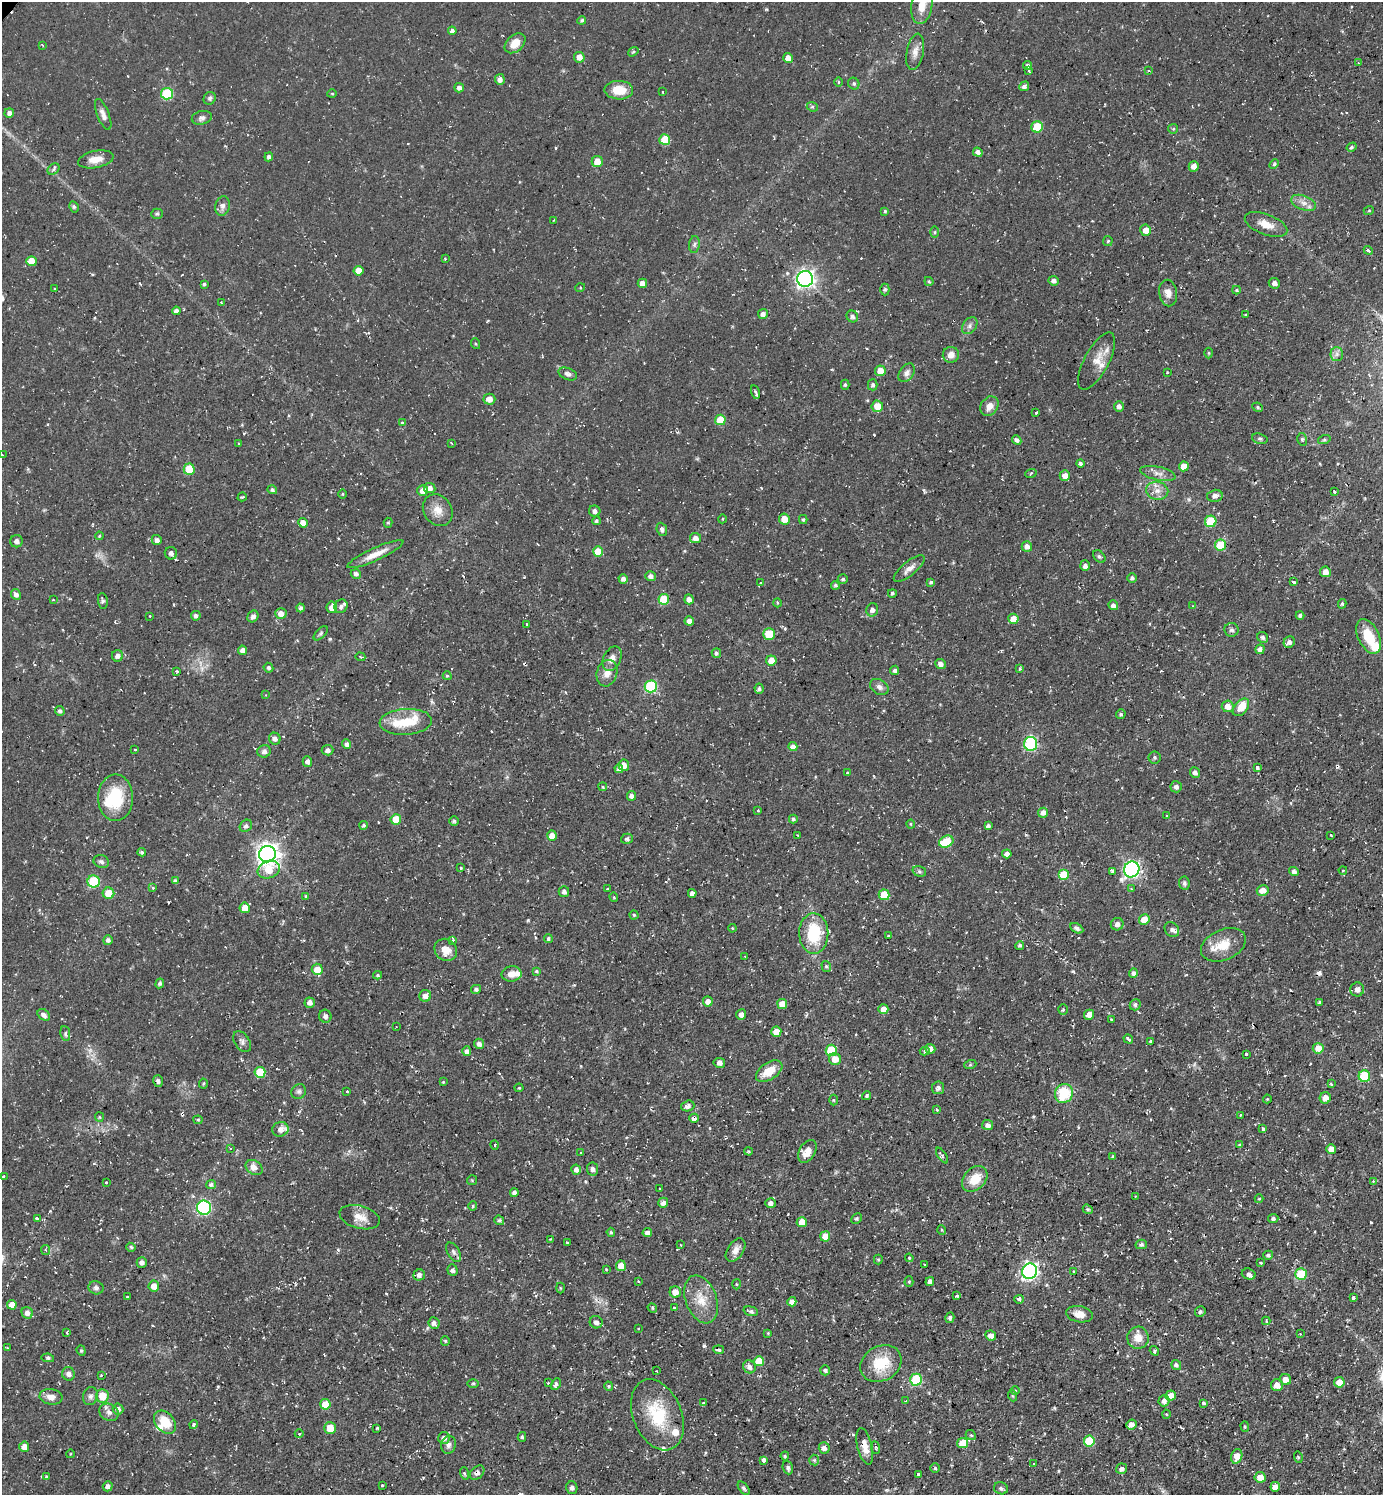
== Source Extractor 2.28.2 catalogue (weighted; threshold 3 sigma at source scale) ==
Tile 6 of 4 x 4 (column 2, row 2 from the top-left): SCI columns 1534-2914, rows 2987-4479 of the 5974 x 5972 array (HDU 1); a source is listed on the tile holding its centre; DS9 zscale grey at full resolution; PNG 1385 x 1497 px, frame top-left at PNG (2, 2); each listed source drawn as its Kron ellipse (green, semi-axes under 4 px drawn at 4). Shown black and unused: <1% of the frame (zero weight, under 2 of 3 exposures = <1% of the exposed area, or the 3 px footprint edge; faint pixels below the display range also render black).
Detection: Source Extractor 2.28.2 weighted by HDU 2 'WHT'; one run over the whole footprint, this tile lists its part. Background 0.0531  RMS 0.0061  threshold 0.0274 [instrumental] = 3 sigma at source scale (4.5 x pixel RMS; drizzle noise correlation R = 1.50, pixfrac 1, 0.05/0.05 arcsec/px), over >= 5 px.
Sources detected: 536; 2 too faint to see at this stretch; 23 cosmic-ray / hot-pixel residue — neither listed nor drawn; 14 inside a brighter listed object's ellipse — not listed separately; the other 497 listed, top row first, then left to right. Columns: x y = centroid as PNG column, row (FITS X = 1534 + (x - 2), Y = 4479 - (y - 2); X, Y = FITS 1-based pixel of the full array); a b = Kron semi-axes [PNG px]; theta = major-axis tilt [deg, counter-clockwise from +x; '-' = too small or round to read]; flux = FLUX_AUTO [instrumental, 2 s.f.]
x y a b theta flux
922 5 19 10 80 8.7
582 20 4 4 - 1.1
452 31 4 4 - 2.3
515 43 12 8 41 7.8
42 45 3 3 - 0.57
633 52 5 3 - 0.79
915 52 18 8 79 4.7
579 57 5 5 - 4.5
788 58 5 4 - 5
1359 63 4 4 - 0.57
1027 66 4 4 - 1.7
1029 71 3 2 - 1.9
1148 71 4 2 - 0.48
500 79 5 5 - 2.5
838 82 4 3 - 0.66
854 84 6 5 - 1.2
1024 86 5 4 - 2.2
459 88 5 4 - 2.3
619 90 14 9 -2 11
663 92 3 2 - 0.63
167 94 6 5 - 37
332 94 4 4 - 0.68
210 98 6 5 - 1.4
812 107 6 4 -22 1.1
9 113 5 4 - 2.2
103 114 16 6 -68 3.4
202 118 10 6 14 2.4
1037 127 6 5 - 18
1173 129 5 4 - 0.7
665 140 5 5 - 16
1352 147 5 4 - 1.1
978 152 5 4 - 2.2
269 157 4 4 - 1.4
96 159 18 8 11 7.2
597 161 5 5 - 6.8
1274 164 5 4 - 0.91
1194 166 5 5 - 4.1
53 169 6 5 - 1.4
1304 203 13 7 -20 4
223 206 10 7 77 2.7
74 207 6 4 -60 0.99
1369 210 5 3 - 0.57
885 211 4 4 - 0.78
157 214 5 5 - 0.88
554 220 2 2 - 0.38
1266 224 22 10 -21 7.6
1146 230 5 5 - 4.8
935 232 5 3 - 0.72
1108 241 5 4 - 0.91
694 245 8 5 82 1.5
1368 250 4 3 - 1.9
445 258 3 2 - 0.53
31 261 5 5 - 8.8
358 271 5 4 - 6.2
805 279 8 7 - 230
929 281 5 3 - 0.82
1054 281 5 4 - 2.1
642 283 4 4 - 4
1274 283 5 5 - 2.6
204 284 3 3 - 1.1
580 288 5 3 - 0.62
55 289 3 3 - 1.2
885 289 6 4 89 0.91
1236 290 4 4 - 0.72
1168 293 13 9 -80 4.3
221 303 4 3 - 0.89
176 311 4 4 - 2.7
763 314 5 5 - 2.6
1246 315 4 3 - 0.97
852 317 6 5 - 1.8
970 326 9 6 53 2.2
476 344 5 3 - 0.66
1209 353 5 3 - 0.72
1337 354 7 6 - 2
951 355 8 7 - 4.4
1097 361 32 12 62 8.8
880 371 5 5 - 7.1
1167 372 2 2 - 0.48
907 373 10 7 54 2.6
568 374 9 5 -22 2.3
845 385 5 4 - 1
873 385 5 5 - 1.5
755 392 7 4 -74 1.3
489 399 6 5 - 4.6
877 406 6 5 - 7.5
989 406 10 8 54 4.6
1119 406 5 5 - 2.6
1258 407 5 4 - 0.98
1036 413 3 3 - 2
720 420 5 5 - 14
402 423 3 3 - 1.2
1260 439 8 5 -17 1.2
1302 439 6 5 - 1.1
1017 440 5 4 - 2.2
1324 440 6 4 18 0.9
451 443 4 2 - 0.55
239 444 3 2 - 0.63
2 455 2 2 - 0.48
1080 463 4 4 - 1.5
1184 466 5 4 - 6.4
189 469 5 5 - 18
1031 473 6 3 20 0.67
1158 473 18 6 -13 4.1
1065 476 5 5 - 4
430 488 6 5 - 2.7
272 490 5 4 - 1.4
423 490 5 5 - 5.6
1157 491 11 9 -11 4.9
1334 492 3 2 - 0.7
342 494 5 3 - 0.57
1215 496 8 6 14 2.9
242 497 5 3 - 0.64
438 510 17 14 -55 7.4
595 511 6 5 - 1.9
722 519 4 3 - 0.52
784 519 5 5 - 7.4
803 520 4 4 - 0.82
596 521 4 4 - 1.1
1211 521 6 5 - 28
303 523 5 4 - 5
388 523 5 4 - 0.85
662 529 7 5 -69 1.5
99 536 4 3 - 0.6
695 538 5 5 - 3.3
157 540 5 5 - 2.1
16 541 6 6 - 1.8
1221 545 5 5 - 19
1027 546 5 5 - 3.4
598 552 5 5 - 11
171 553 6 6 - 1.9
375 554 31 6 25 7.8
1099 557 7 5 -48 1.2
1085 566 5 4 - 2.4
909 569 19 7 40 4.5
1325 572 5 5 - 4.3
356 574 5 4 - 2
650 576 5 5 - 2.2
1132 578 5 4 - 1.2
623 579 4 4 - 2.3
843 579 5 4 - 1.2
931 582 4 3 - 1.1
1294 582 3 3 - 1.6
761 583 3 3 - 1.3
835 585 4 4 - 1.1
892 593 4 4 - 1.1
16 594 5 5 - 2.5
664 599 5 5 - 19
689 599 5 4 - 3.2
53 600 3 3 - 0.82
103 601 8 5 -82 1.2
777 603 4 3 - 0.56
1342 604 5 4 - 0.97
1113 605 5 4 - 2.5
341 606 7 6 - 2
1192 606 3 2 - 0.4
332 607 6 5 - 5.3
301 608 4 4 - 1.3
872 610 7 6 - 2.1
281 614 6 5 - 4.4
1300 615 4 4 - 1.3
150 616 3 2 - 0.46
196 616 5 4 - 2
253 616 6 5 - 2.3
1013 619 5 5 - 6.6
689 621 5 4 - 2.8
527 624 3 3 - 0.71
1231 630 7 7 - 1.7
321 633 9 4 45 1.2
769 634 6 5 - 18
1369 636 18 10 -64 16
1263 637 6 5 - 1.5
1289 642 6 5 - 2.1
1260 649 5 4 - 2.3
243 650 4 4 - 3.6
716 653 5 4 - 1.2
117 656 5 5 - 2.7
360 657 5 3 - 0.79
612 659 13 8 64 4.2
771 660 5 5 - 6.3
940 664 5 5 - 2.6
268 668 5 4 - 1.4
1020 669 4 3 - 0.92
895 670 4 4 - 1.6
177 671 3 3 - 0.73
607 673 13 10 75 5.8
447 676 4 4 - 0.81
651 686 6 6 - 52
879 687 10 7 -34 2.7
759 689 5 4 - 1.7
265 695 4 3 - 0.55
1228 706 6 6 - 5.4
1241 707 10 6 50 10
60 711 5 4 - 1.3
1121 714 5 4 - 1.2
406 722 26 13 4 17
275 739 6 5 - 2.7
347 744 5 4 - 2.3
1031 744 7 6 - 71
793 747 4 4 - 4.1
135 749 3 2 - 0.7
328 750 6 5 - 2
264 751 7 6 - 2.4
1154 757 6 6 - 1.3
307 762 5 4 - 2.1
624 765 6 5 - 4.2
1257 768 3 3 - 4.5
619 769 4 4 - 2.8
848 773 3 3 - 2.7
1195 773 5 5 - 2.1
603 787 4 3 - 0.66
1176 787 6 5 - 2.1
632 796 5 4 - 2.7
116 798 23 17 90 29
758 810 3 3 - 1.5
1043 813 5 5 - 3.5
1167 816 3 2 - 0.74
396 819 5 5 - 12
793 819 4 4 - 1.3
454 821 5 5 - 0.96
911 824 4 4 - 0.67
364 825 4 4 - 0.98
246 826 7 5 42 1.9
988 826 4 4 - 1.9
797 835 3 2 - 0.43
1331 835 3 2 - 0.7
552 836 5 5 - 5.4
627 839 6 5 - 1.4
946 842 7 5 23 19
142 852 4 4 - 1.1
267 854 8 8 - 440
1007 854 5 4 - 2.4
101 862 8 6 -18 1.9
461 868 4 3 - 0.62
1132 869 8 7 - 180
269 870 11 8 20 12
1343 870 4 2 - 0.44
919 871 7 5 -18 1.2
1113 871 4 3 - 2.9
1294 871 5 4 - 1.7
1064 875 5 5 - 14
94 881 6 6 - 29
175 881 4 4 - 2.1
1184 883 7 5 -82 1.3
152 888 4 3 - 0.97
608 889 3 3 - 2.2
1131 889 3 3 - 0.89
1263 890 6 5 - 5.5
564 892 5 5 - 1.9
108 893 6 5 - 12
692 893 4 4 - 2.1
884 895 5 5 - 17
306 896 4 3 - 2
614 897 4 3 - 0.57
245 908 5 5 - 8.1
634 915 4 4 - 0.86
1144 920 5 5 - 8.6
1117 924 6 6 - 2.3
732 928 4 3 - 0.51
1077 928 7 4 -30 1.6
1172 929 8 6 -52 2.3
814 934 20 14 -89 29
888 935 3 2 - 0.5
548 939 4 4 - 1.1
108 940 5 4 - 1.5
453 940 4 3 - 1
1020 945 4 4 - 1.1
1223 945 23 15 23 12
446 950 12 10 -42 7.3
745 956 3 2 - 0.79
826 966 5 4 - 1
317 969 5 5 - 7.5
536 971 4 4 - 0.88
1133 973 5 4 - 1.9
512 974 10 7 7 5.3
378 975 4 4 - 0.88
160 983 5 4 - 1.4
476 989 5 4 - 1.5
1357 989 7 7 - 3.4
425 996 6 6 - 3.9
708 1001 5 5 - 4.1
1320 1002 4 4 - 1
310 1003 5 5 - 2.8
782 1004 5 5 - 7.1
1135 1005 6 5 - 1.5
883 1009 5 5 - 4.6
1063 1009 5 4 - 0.87
44 1015 7 5 -41 2.6
741 1015 5 5 - 2.6
1089 1015 5 5 - 4.6
325 1016 6 6 - 2.4
1111 1019 3 2 - 0.81
396 1027 2 2 - 0.38
776 1032 5 5 - 5.7
65 1034 7 5 -83 1.5
1128 1039 5 3 - 2.9
242 1042 11 7 -56 2.3
1150 1042 3 2 - 0.8
479 1044 5 5 - 2.1
1318 1048 5 5 - 9.3
930 1049 5 5 - 3.6
831 1050 5 5 - 21
467 1051 5 4 - 2.5
925 1051 5 3 - 0.94
1246 1054 3 3 - 3.1
835 1059 6 6 - 6
719 1063 6 5 - 2
970 1065 6 4 19 0.8
769 1071 15 8 33 11
260 1072 5 5 - 21
1364 1076 6 5 - 30
158 1081 6 4 -72 1.7
443 1082 4 3 - 0.55
203 1083 5 4 - 0.74
1331 1084 4 3 - 0.97
519 1088 4 4 - 0.69
938 1088 6 6 - 2.1
299 1091 8 7 - 1.7
347 1091 3 3 - 0.98
1064 1093 10 9 - 23
867 1096 5 4 - 1
1325 1098 6 5 - 5.2
1267 1099 4 4 - 0.66
834 1100 5 3 - 0.58
688 1106 7 5 17 2
937 1110 3 3 - 1
1240 1115 2 2 - 0.54
99 1117 5 4 - 0.68
694 1118 5 4 - 2.3
198 1120 4 4 - 0.74
988 1125 5 5 - 2.2
280 1129 8 7 - 3.9
1263 1129 3 3 - 2.7
495 1145 5 3 - 0.54
1239 1145 4 3 - 0.85
230 1148 3 3 - 0.58
1331 1149 5 5 - 4.5
748 1151 4 3 - 0.75
807 1151 12 8 59 7.1
581 1153 3 3 - 0.59
942 1155 9 3 -57 1.1
1113 1157 4 4 - 0.89
254 1168 9 6 -33 5.3
593 1169 6 5 - 2.1
576 1170 5 5 - 2.7
3 1177 3 2 - 0.96
975 1179 14 10 47 12
472 1180 5 5 - 0.73
1373 1181 2 2 - 0.41
106 1182 3 2 - 0.78
211 1184 5 4 - 1.5
659 1189 3 3 - 0.81
514 1193 4 4 - 2.3
1135 1196 4 2 - 0.51
1259 1199 4 4 - 0.66
663 1203 5 4 - 2.6
770 1203 5 5 - 2.7
473 1206 4 4 - 0.74
204 1208 7 7 - 82
1088 1209 5 4 - 0.96
360 1217 20 11 -15 7.4
37 1218 4 3 - 2
857 1219 6 4 45 0.97
1273 1219 5 4 - 1.5
499 1220 5 4 - 1.4
802 1222 5 5 - 8.2
942 1230 5 3 - 0.59
611 1232 4 3 - 0.89
647 1233 4 4 - 2.7
825 1236 5 5 - 7.4
550 1239 3 3 - 0.43
567 1242 3 3 - 1.3
1141 1244 5 4 - 1.5
680 1245 3 2 - 0.67
131 1247 5 4 - 1.1
45 1250 5 4 - 0.83
736 1250 13 8 56 4.3
453 1252 11 6 -59 1.9
1268 1255 5 4 - 1.5
909 1258 4 4 - 0.68
878 1259 5 4 - 0.8
142 1262 5 5 - 2.1
1261 1263 3 2 - 0.9
924 1265 3 2 - 0.84
621 1266 5 5 - 8.5
606 1269 4 3 - 0.54
453 1270 6 5 - 1.6
1029 1271 8 7 - 180
1074 1272 3 3 - 1.2
1249 1274 7 5 -17 1.7
1301 1274 6 5 - 25
419 1275 6 5 - 2.4
639 1281 3 2 - 0.94
909 1282 5 4 - 0.74
930 1282 4 4 - 3.1
736 1284 5 3 - 0.64
154 1286 5 5 - 5
96 1288 7 6 - 1.7
560 1288 5 3 - 0.61
675 1292 6 5 - 5.8
956 1296 4 3 - 2.9
127 1297 3 2 - 0.89
1353 1298 3 3 - 1.8
701 1299 25 15 -69 13
1019 1299 4 4 - 2
792 1302 4 4 - 3.5
12 1305 5 4 - 5.9
652 1308 5 4 - 0.8
675 1308 3 3 - 1.7
751 1311 7 4 -16 1.7
1200 1312 5 5 - 1.3
27 1313 6 5 - 3.4
1079 1314 13 8 -9 5.8
950 1318 5 4 - 1.6
1266 1321 4 3 - 0.87
596 1322 6 6 - 2.2
434 1323 6 5 - 2.9
638 1328 3 2 - 0.79
67 1333 3 3 - 0.95
768 1333 3 3 - 0.73
1300 1334 3 2 - 0.42
991 1336 5 4 - 3.6
1138 1338 11 10 - 7
445 1341 5 4 - 0.85
7 1348 3 2 - 0.8
719 1350 5 3 - 1.3
81 1351 5 4 - 0.84
1154 1351 5 4 - 1.2
48 1358 6 4 -9 1.1
759 1361 5 5 - 11
881 1364 21 17 29 20
1176 1365 5 4 - 1.3
749 1367 7 6 - 3.1
825 1370 5 5 - 1.1
657 1371 2 2 - 0.39
68 1374 7 6 - 2.6
101 1375 3 3 - 0.78
1285 1379 6 5 - 5
916 1380 6 6 - 41
1339 1382 5 5 - 7.6
473 1383 6 4 1 0.74
548 1383 3 2 - 0.49
556 1384 6 4 64 1.6
1277 1385 6 6 - 5
609 1386 5 4 - 0.94
1015 1390 5 3 - 0.6
90 1396 9 7 72 2.1
102 1396 6 6 - 13
1013 1396 5 3 - 0.65
1171 1396 5 5 - 5.5
51 1397 11 7 -8 4.2
906 1401 2 2 - 0.4
1164 1401 5 5 - 2.4
703 1403 4 2 - 0.66
1203 1403 3 3 - 5.8
325 1404 5 5 - 11
118 1409 5 5 - 2.6
109 1412 10 8 -28 3.2
1166 1414 4 4 - 0.72
657 1415 37 24 -68 31
165 1422 13 9 -49 13
194 1425 4 3 - 1.5
1131 1425 5 5 - 3.3
1245 1426 5 4 - 0.76
330 1428 6 6 - 11
377 1428 3 3 - 0.71
299 1434 4 3 - 0.6
971 1435 5 4 - 0.9
522 1437 5 4 - 0.87
444 1438 6 6 - 2.6
1089 1441 5 5 - 24
962 1443 5 5 - 12
448 1445 9 7 77 2.3
865 1446 18 7 -76 6.4
24 1447 5 5 - 5.8
875 1447 6 4 -82 0.9
824 1448 5 5 - 2.8
70 1454 4 3 - 0.45
785 1456 4 4 - 0.9
1237 1456 7 5 73 7.2
1298 1457 6 3 -73 0.67
764 1460 4 3 - 22
814 1460 5 5 - 0.88
1034 1463 2 2 - 0.63
788 1468 7 5 -71 1.8
935 1468 5 4 - 0.85
1122 1469 5 5 - 2.4
464 1473 6 3 -71 0.93
477 1473 8 6 45 2.4
918 1474 3 3 - 1.3
46 1476 4 4 - 0.71
1260 1477 5 5 - 6.9
382 1485 3 3 - 1.6
108 1486 5 5 - 2
1275 1487 5 5 - 4.6
572 1488 6 5 - 1.9
744 1488 8 4 -52 1.3
1001 1488 7 6 - 1.8
Overlapping masked pixels (flux is a lower limit): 2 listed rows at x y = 694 1118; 865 1446
Isophote crosses this tile's border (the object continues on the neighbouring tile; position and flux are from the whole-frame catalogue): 3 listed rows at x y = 922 5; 2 455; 1364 1076
Unlisted compact peaks at least as high as the median listed source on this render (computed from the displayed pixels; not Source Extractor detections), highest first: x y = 704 1346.